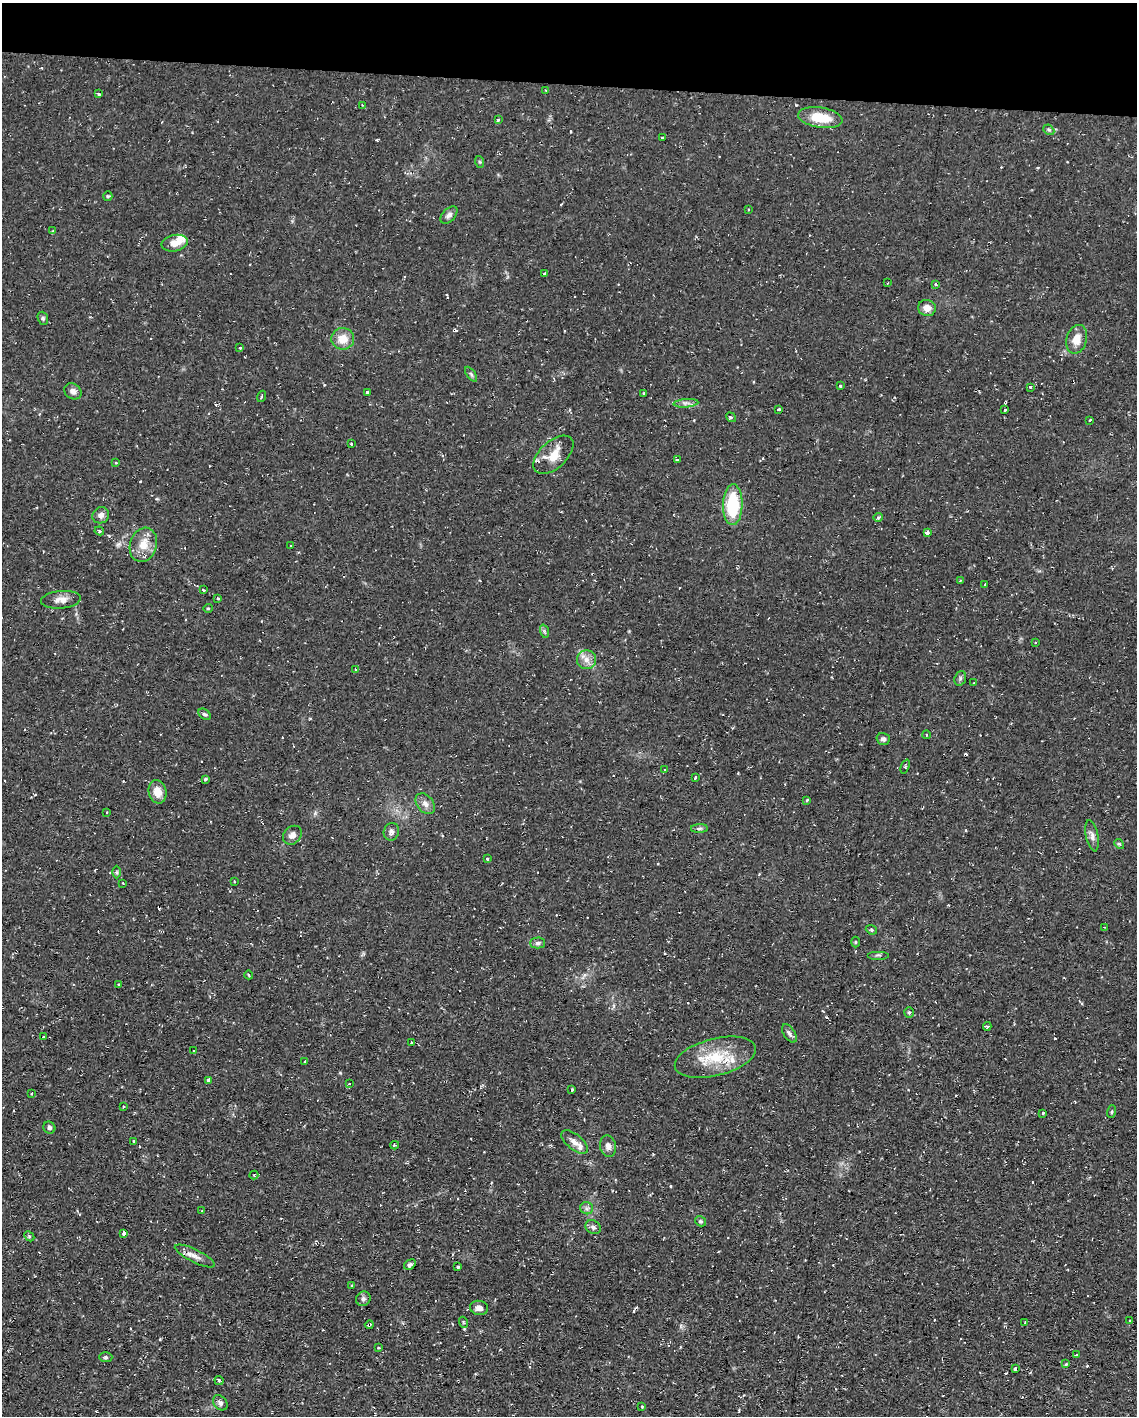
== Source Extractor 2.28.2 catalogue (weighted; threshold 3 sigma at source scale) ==
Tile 2 of 4 x 3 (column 2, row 1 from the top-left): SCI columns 1135-2269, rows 3044-4457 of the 4538 x 4561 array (HDU 1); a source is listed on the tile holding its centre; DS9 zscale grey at full resolution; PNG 1139 x 1418 px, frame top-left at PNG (2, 3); each listed source drawn as its Kron ellipse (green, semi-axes under 4 px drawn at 4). Shown black and unused: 6% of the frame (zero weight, under 2 of 3 exposures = <1% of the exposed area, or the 3 px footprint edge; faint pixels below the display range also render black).
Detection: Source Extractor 2.28.2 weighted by HDU 2 'WHT'; one run over the whole footprint, this tile lists its part. Background 0.112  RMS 0.0077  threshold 0.0345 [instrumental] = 3 sigma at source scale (4.5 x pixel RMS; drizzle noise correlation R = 1.50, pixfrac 1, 0.05/0.05 arcsec/px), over >= 5 px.
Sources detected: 157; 1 inside a brighter object's white glare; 26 cosmic-ray / hot-pixel residue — neither listed nor drawn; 2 inside a brighter listed object's ellipse — not listed separately; the other 128 listed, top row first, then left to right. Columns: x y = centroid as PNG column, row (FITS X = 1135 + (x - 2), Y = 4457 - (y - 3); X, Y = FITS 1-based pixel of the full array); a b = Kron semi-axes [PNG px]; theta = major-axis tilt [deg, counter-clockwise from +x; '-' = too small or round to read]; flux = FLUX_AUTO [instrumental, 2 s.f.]
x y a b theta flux
546 90 3 3 - 0.64
98 93 3 3 - 2.1
362 105 4 2 - 0.55
820 118 22 10 -9 21
498 120 4 3 - 1.6
1049 130 6 4 -42 1.2
662 138 3 3 - 2.6
480 162 6 4 -70 1
108 196 5 4 - 0.95
748 209 2 2 - 0.62
449 215 10 6 45 2.9
53 231 3 2 - 0.71
175 243 13 8 11 7.1
545 273 3 3 - 1.2
888 283 3 2 - 0.79
935 285 3 3 - 4.5
927 308 9 8 - 6.1
43 318 7 5 -69 1.3
343 339 11 11 - 11
1077 339 15 10 74 9
240 347 3 3 - 2
471 374 8 4 -55 1.5
840 386 3 3 - 2.7
1030 387 3 3 - 1.1
73 391 9 7 -35 3.6
367 392 3 3 - 5.3
644 393 3 3 - 5.2
262 396 6 2 71 0.85
686 403 12 3 4 2.5
778 410 3 3 - 2.2
1005 410 3 3 - 1
731 417 5 3 - 0.91
1090 420 3 3 - 1.7
351 444 3 3 - 1.4
553 455 24 13 42 14
677 460 3 3 - 2.2
116 463 3 2 - 0.64
733 505 20 10 88 41
101 515 8 8 - 3.8
878 517 4 4 - 1.2
99 531 5 3 - 1.1
927 533 4 3 - 5.6
143 545 17 13 73 13
291 546 3 3 - 1.1
960 580 2 2 - 0.61
985 585 3 2 - 1.1
203 590 3 3 - 3.7
218 598 3 3 - 1.5
61 600 20 8 5 6.3
208 608 5 3 - 0.7
544 631 7 4 -71 1.3
1036 642 3 3 - 0.76
586 660 9 9 - 5.2
356 669 4 3 - 0.9
960 678 7 5 70 1.7
974 683 2 2 - 0.65
205 714 7 4 -37 1.4
926 735 4 2 - 0.65
883 739 6 6 - 2.1
905 766 7 3 68 1.1
664 770 3 3 - 1.1
695 778 3 2 - 2.2
205 779 3 3 - 1.3
158 792 12 9 -76 9.9
807 800 3 3 - 1.2
425 804 11 8 -50 4.4
106 812 3 2 - 0.75
699 829 8 4 1 1.7
391 832 9 7 70 3
292 835 10 8 46 4.2
1092 836 16 6 -78 3.7
1119 844 5 4 - 0.9
488 859 3 3 - 3.4
117 872 6 4 -90 1.1
234 881 3 3 - 0.61
123 883 2 2 - 0.54
1104 927 2 2 - 0.7
871 930 6 4 -21 1.1
855 942 5 3 - 0.79
537 943 7 5 0 1.9
878 955 11 2 0 1.2
249 975 4 3 - 0.71
119 984 3 3 - 0.88
909 1012 5 4 - 1.1
987 1026 4 3 - 4.2
789 1033 10 5 -57 2.3
43 1037 3 3 - 1
411 1043 4 2 - 2.6
194 1051 3 3 - 1.4
715 1057 41 18 14 30
305 1062 3 3 - 1.3
208 1080 4 3 - 11
349 1084 3 2 - 0.56
572 1090 3 2 - 0.95
32 1094 3 3 - 0.95
123 1107 3 3 - 0.89
1112 1112 6 3 71 0.86
1043 1113 3 3 - 1.5
49 1128 6 5 - 1.7
133 1141 3 2 - 1.1
575 1142 16 7 -39 5
395 1145 4 3 - 1.1
608 1146 11 8 -78 4
254 1175 4 4 - 1.3
587 1208 6 6 - 1.9
202 1211 2 2 - 0.59
700 1221 6 4 -31 1.1
593 1227 8 6 -36 2.2
123 1233 3 3 - 4.6
29 1236 5 4 - 1.1
195 1256 22 6 -26 5.9
410 1265 6 4 33 2.1
458 1267 3 2 - 1.3
352 1285 3 3 - 1.3
363 1299 7 6 - 2
479 1308 9 7 -13 3.8
1129 1321 3 2 - 0.95
463 1322 5 3 - 0.74
1025 1323 3 2 - 1.3
369 1325 4 3 - 1.8
379 1348 3 3 - 0.66
1076 1355 3 3 - 0.98
106 1357 7 5 -1 1.5
1066 1364 4 4 - 1.2
1015 1369 3 3 - 4
219 1381 4 4 - 1.2
220 1403 8 6 -49 2.3
642 1406 3 2 - 0.88
Overlapping masked pixels (flux is a lower limit): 1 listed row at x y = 369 1325